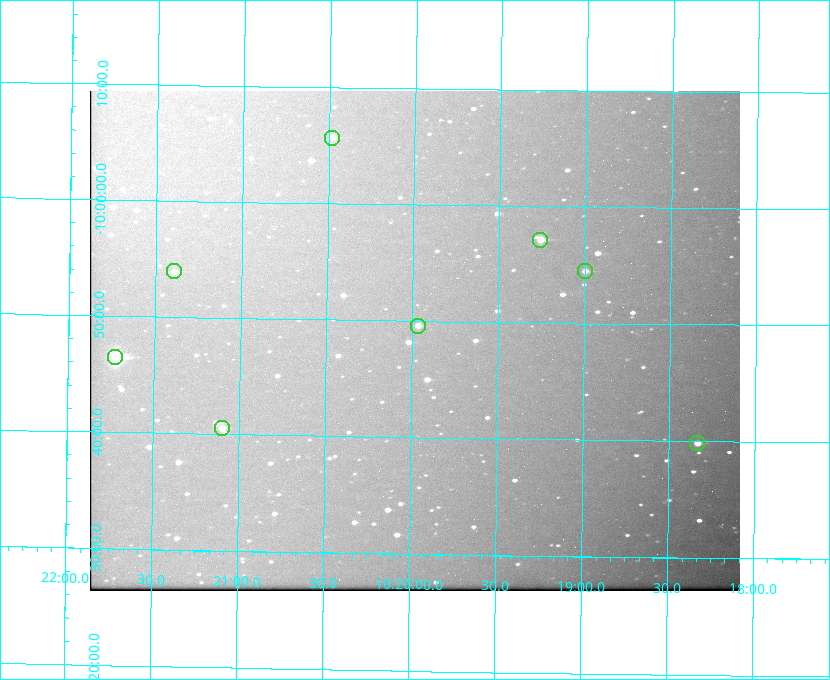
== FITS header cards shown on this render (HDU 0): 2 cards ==
NAXIS1  =                  650 / Width of table row in bytes
NAXIS2  =                  500 / Number of rows in table

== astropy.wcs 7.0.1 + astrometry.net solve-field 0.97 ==
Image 650 x 500 px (HDU 0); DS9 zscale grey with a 90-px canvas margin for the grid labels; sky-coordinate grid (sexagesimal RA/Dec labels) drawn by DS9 from the SOLVED WCS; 8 Tycho-2 reference stars matched to detected sources circled (green)
Header WCS: none
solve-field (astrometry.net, Tycho-2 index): SOLVED blind (the file carries no WCS)
Solved WCS: RA---TAN-SIP/DEC--TAN-SIP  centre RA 10:20:00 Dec -09:48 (155.00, -9.81 deg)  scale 5.16 arcsec/px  FOV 55.9' x 43.0'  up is +179 deg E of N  parity flipped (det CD > 0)
(file carries no celestial WCS; the grid is the blind solution)
Tycho-2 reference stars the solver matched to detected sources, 8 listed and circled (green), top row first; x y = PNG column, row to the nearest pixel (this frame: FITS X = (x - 90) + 1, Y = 500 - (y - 91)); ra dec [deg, ICRS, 3 dp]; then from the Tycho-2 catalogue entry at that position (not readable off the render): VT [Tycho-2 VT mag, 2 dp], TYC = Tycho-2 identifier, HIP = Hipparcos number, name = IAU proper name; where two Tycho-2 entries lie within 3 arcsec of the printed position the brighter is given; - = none
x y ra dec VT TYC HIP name
332 138 155.120 -10.095 10.96 5493-78-1 - -
540 240 154.815 -9.952 9.91 5490-258-1 50532 -
174 271 155.347 -9.899 11.51 5490-199-1 - -
585 271 154.750 -9.908 10.76 5490-212-1 - -
418 326 154.992 -9.826 10.90 5490-153-1 - -
115 357 155.431 -9.774 8.41 5490-124-1 50747 -
222 428 155.275 -9.676 10.79 5490-27-1 - -
697 443 154.583 -9.663 10.90 5490-13-1 - -